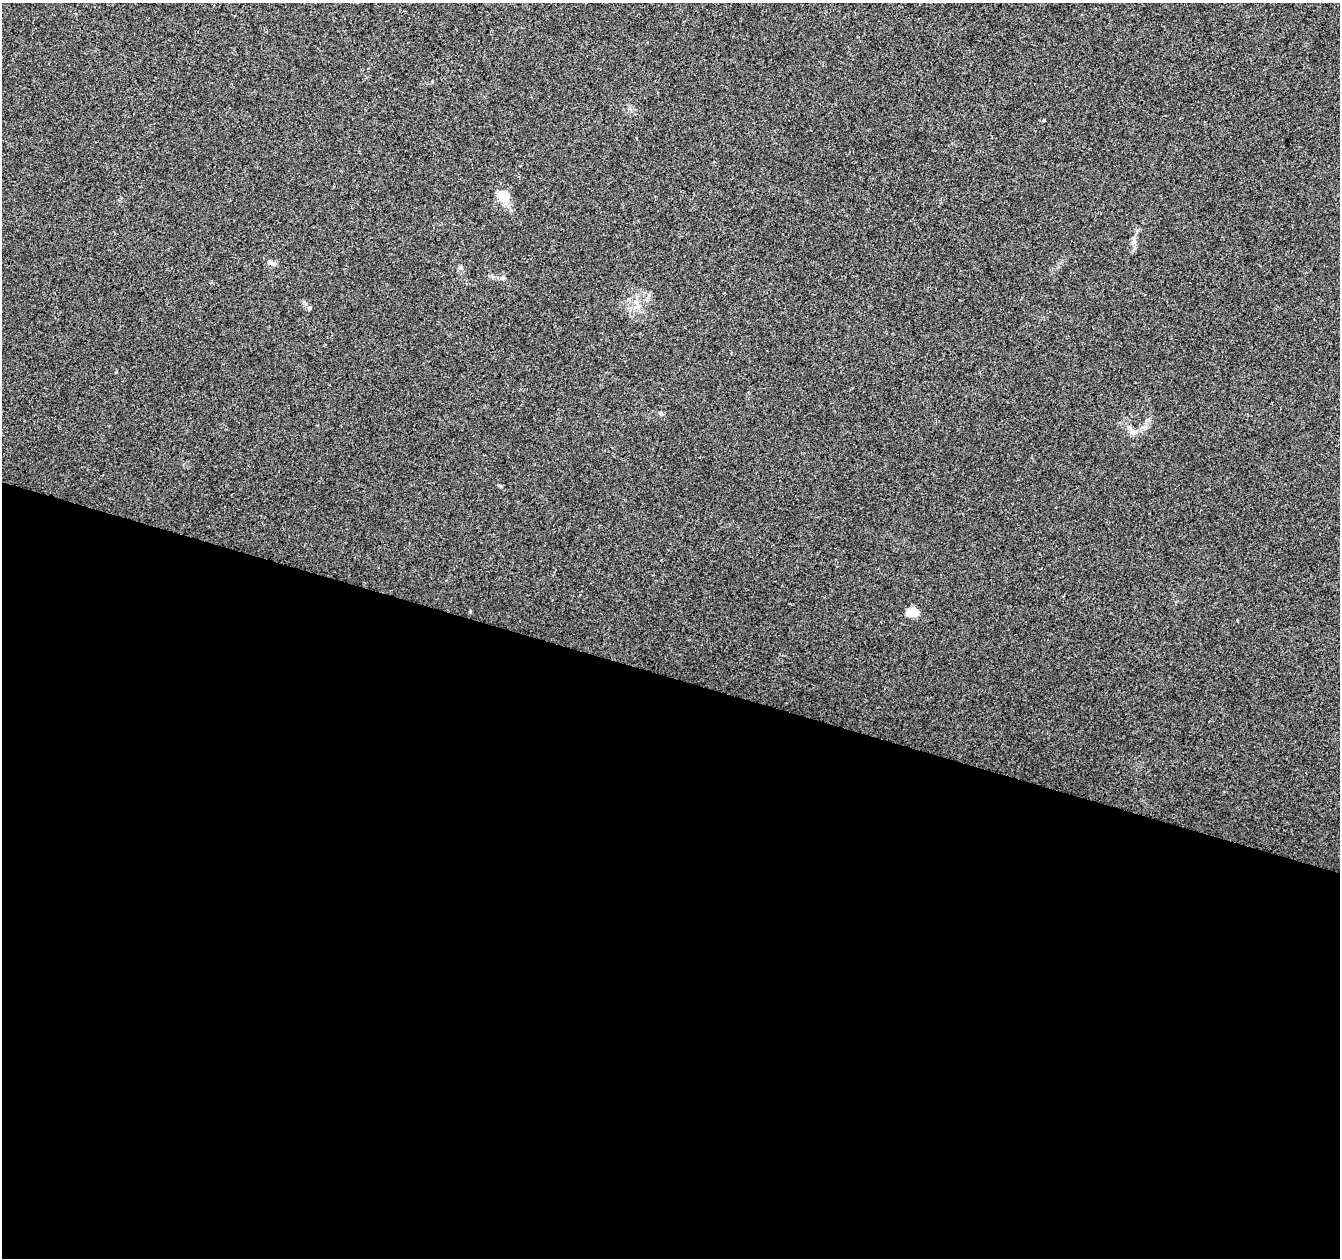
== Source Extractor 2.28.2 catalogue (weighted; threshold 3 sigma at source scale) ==
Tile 14 of 4 x 4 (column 2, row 4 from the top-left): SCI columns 1339-2676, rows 218-1473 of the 5363 x 5521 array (HDU 1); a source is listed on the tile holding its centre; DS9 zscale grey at full resolution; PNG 1342 x 1260 px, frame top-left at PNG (2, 3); no overlay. Shown black and unused: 46% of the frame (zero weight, under 2 of 3 exposures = <1% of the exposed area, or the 3 px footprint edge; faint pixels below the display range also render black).
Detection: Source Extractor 2.28.2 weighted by HDU 2 'WHT'; one run over the whole footprint, this tile lists its part. Background 0.0286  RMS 0.0056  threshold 0.025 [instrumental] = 3 sigma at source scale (4.5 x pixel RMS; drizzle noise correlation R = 1.50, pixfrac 1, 0.0396/0.0396 arcsec/px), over >= 5 px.
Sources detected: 11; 1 inside a brighter listed object's ellipse — not listed separately; the other 10 listed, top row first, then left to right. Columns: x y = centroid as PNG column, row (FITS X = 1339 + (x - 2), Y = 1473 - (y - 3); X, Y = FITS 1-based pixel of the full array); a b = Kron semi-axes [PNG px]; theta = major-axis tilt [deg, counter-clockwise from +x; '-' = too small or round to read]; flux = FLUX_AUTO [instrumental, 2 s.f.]
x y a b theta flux
1043 120 4 3 - 1.9
504 196 15 12 -28 8.2
1134 241 9 7 83 2.1
271 263 14 5 -23 1.8
460 267 6 5 - 1
637 303 7 4 -71 1.7
309 308 5 5 - 0.76
661 413 6 5 - 0.82
1134 432 11 7 20 2.6
912 613 13 9 1 6.2
Unlisted compact peaks at least as high as the median listed source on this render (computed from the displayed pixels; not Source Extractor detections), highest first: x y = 500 486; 649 295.